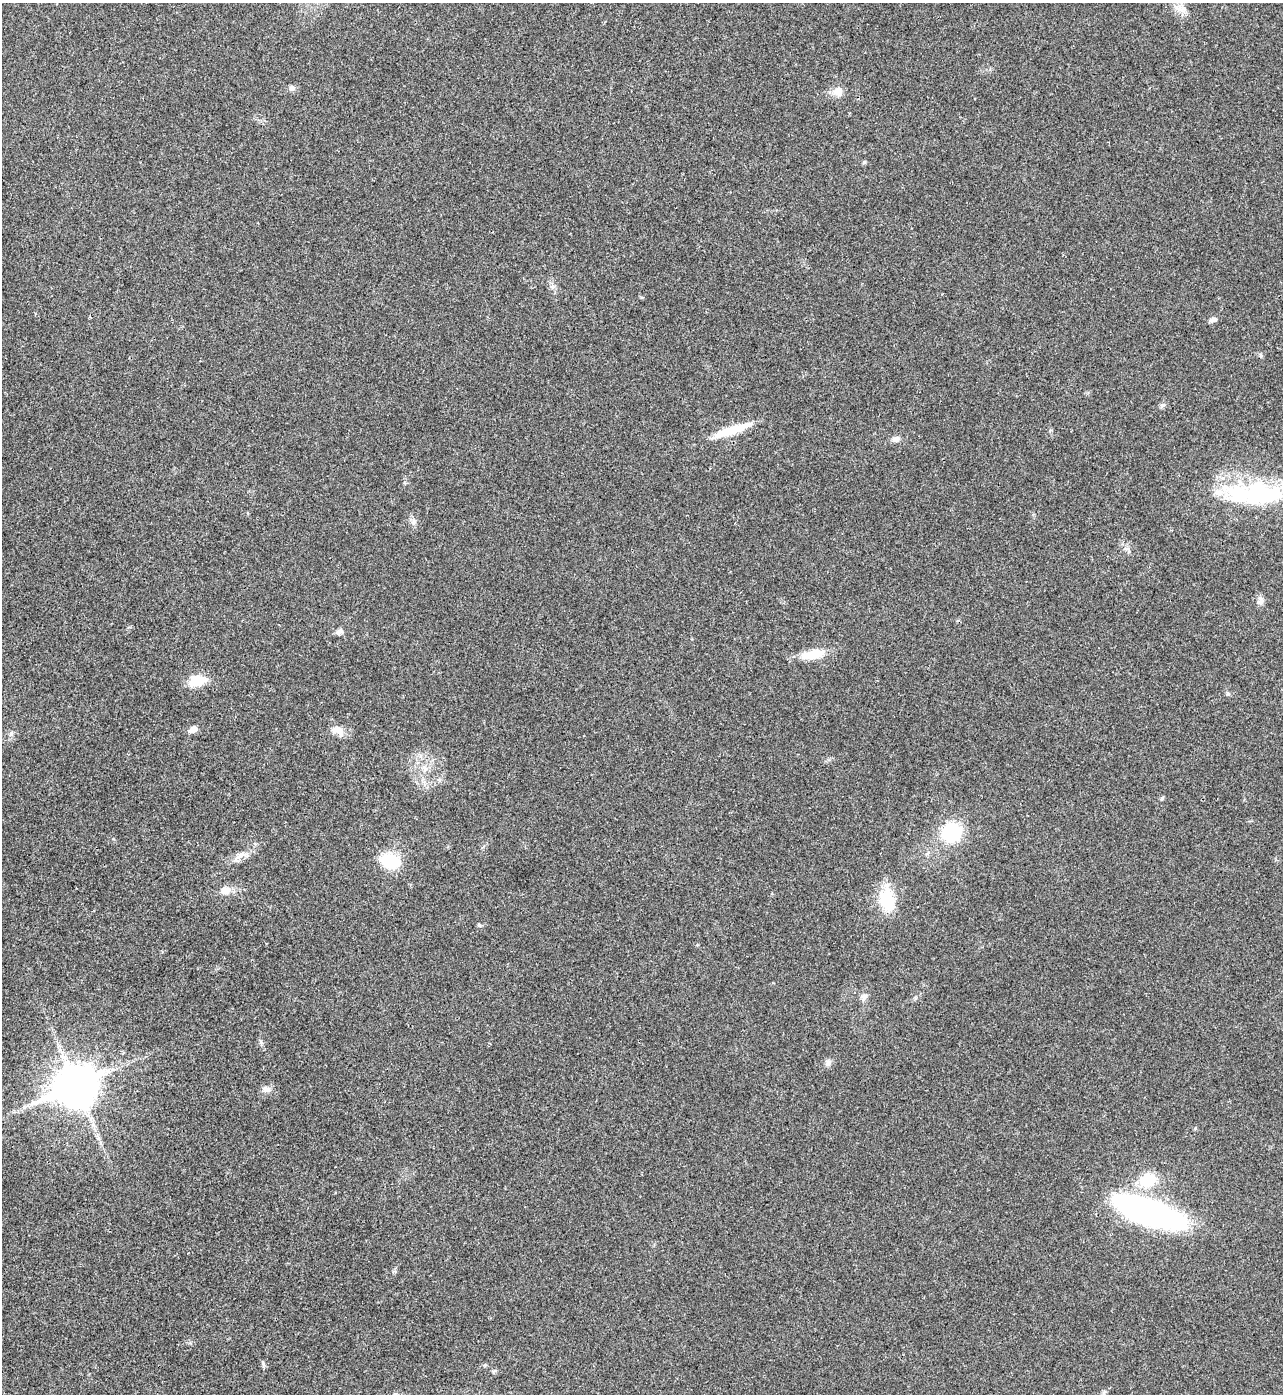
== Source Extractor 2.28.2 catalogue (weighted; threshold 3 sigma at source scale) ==
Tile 11 of 4 x 4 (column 3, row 3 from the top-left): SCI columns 2847-4127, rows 1394-2785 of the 5563 x 5574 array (HDU 1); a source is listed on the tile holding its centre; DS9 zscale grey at full resolution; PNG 1285 x 1396 px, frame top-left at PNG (2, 3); no overlay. Shown black and unused: <1% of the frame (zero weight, under 3 of 4 exposures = <1% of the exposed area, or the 3 px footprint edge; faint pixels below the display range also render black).
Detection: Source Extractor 2.28.2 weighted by HDU 2 'WHT'; one run over the whole footprint, this tile lists its part. Background 0.0211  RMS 0.0042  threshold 0.0189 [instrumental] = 3 sigma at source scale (4.5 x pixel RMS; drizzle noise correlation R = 1.50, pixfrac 1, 0.05/0.05 arcsec/px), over >= 5 px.
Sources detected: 31; all 31 listed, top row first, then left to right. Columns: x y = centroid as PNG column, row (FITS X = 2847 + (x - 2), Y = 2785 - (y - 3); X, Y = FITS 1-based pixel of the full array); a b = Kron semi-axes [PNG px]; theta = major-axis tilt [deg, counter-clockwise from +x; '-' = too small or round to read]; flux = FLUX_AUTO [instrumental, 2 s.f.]
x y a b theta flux
1179 9 15 7 -25 3
292 88 9 7 -3 1.3
838 91 14 12 22 3.6
1213 320 9 6 15 1.7
1260 355 6 4 -70 0.58
732 430 43 9 19 12
896 439 9 7 7 1.8
1255 494 80 28 -1 57
413 522 6 6 - 1.2
1261 600 10 8 -87 2.1
339 632 10 6 12 1.6
813 654 28 10 10 9.3
197 681 20 12 11 9.4
193 729 11 7 30 2.6
337 730 19 9 -3 3.5
11 733 7 5 62 0.89
424 768 9 3 -45 1.1
1162 798 6 4 20 0.56
951 832 17 16 - 26
241 855 15 7 42 2.9
390 861 20 13 -18 18
225 891 11 9 8 4.5
887 900 31 19 -78 14
479 925 6 4 -45 0.58
864 997 10 8 76 2
828 1063 9 7 58 1.7
76 1086 17 13 23 1000
266 1089 12 8 -14 1.9
1148 1180 20 16 34 13
1148 1211 60 19 -18 150
1104 1392 6 5 - 0.89
Isophote crosses this tile's border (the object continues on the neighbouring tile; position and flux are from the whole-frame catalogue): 1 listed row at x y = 1255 494
Unlisted compact peaks at least as high as the median listed source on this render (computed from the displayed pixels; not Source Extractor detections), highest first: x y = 263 1363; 1163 405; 261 1042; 1228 694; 864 162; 1195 1128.